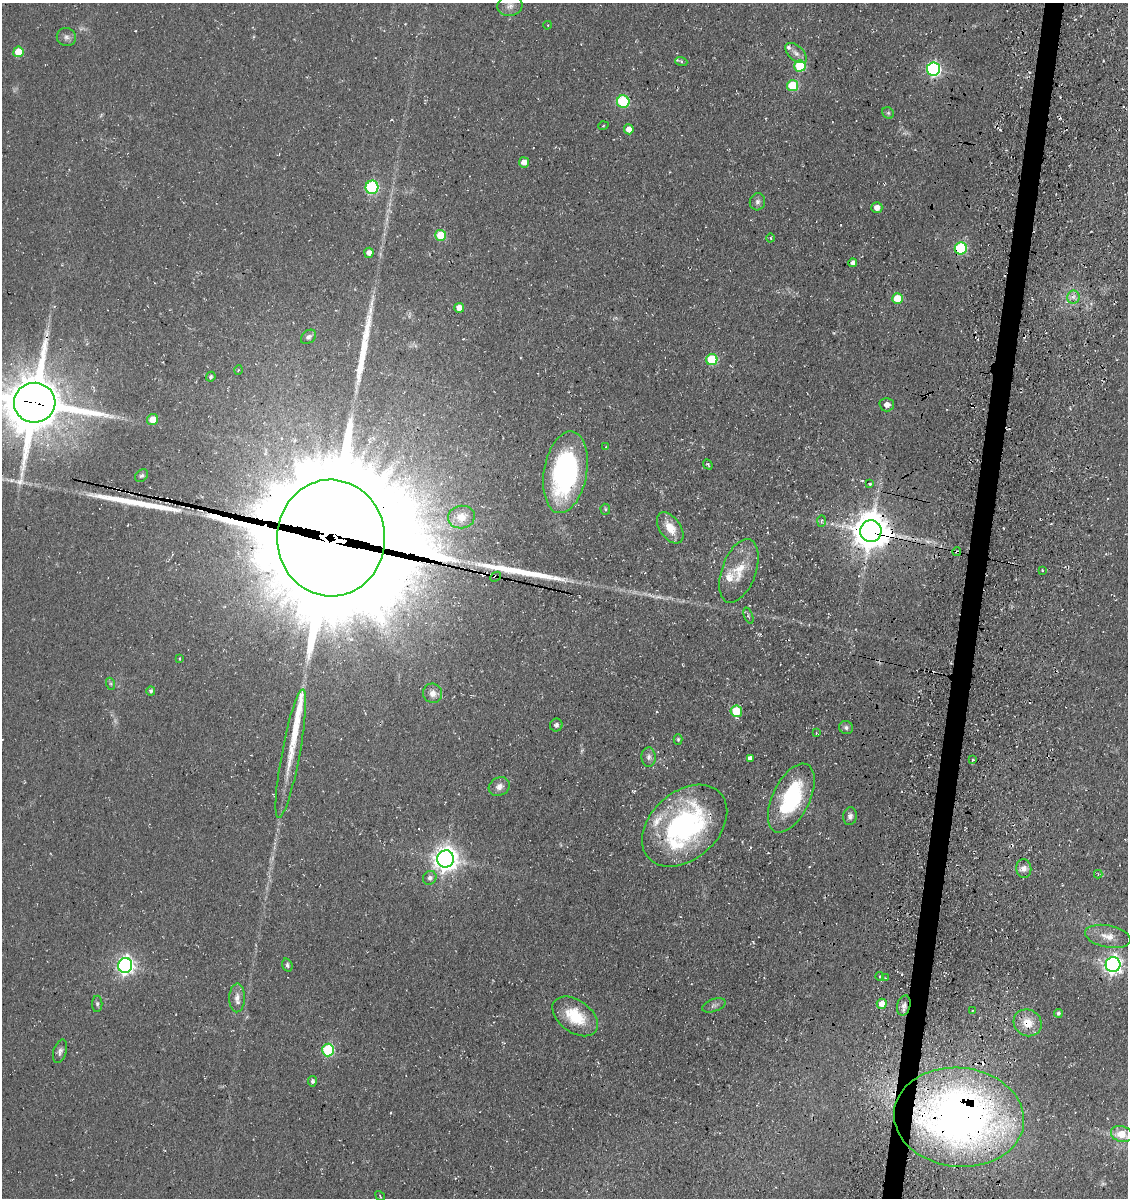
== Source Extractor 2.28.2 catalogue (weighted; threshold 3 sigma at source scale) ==
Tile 10 of 4 x 4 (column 2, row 3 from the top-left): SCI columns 1476-2601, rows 1346-2541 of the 5093 x 5080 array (HDU 1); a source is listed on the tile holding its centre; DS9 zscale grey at full resolution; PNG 1130 x 1200 px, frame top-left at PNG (2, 3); each listed source drawn as its Kron ellipse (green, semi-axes under 4 px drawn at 4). Shown black and unused: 2% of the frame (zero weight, under 3 of 4 exposures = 11% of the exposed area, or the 3 px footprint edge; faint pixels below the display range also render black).
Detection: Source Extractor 2.28.2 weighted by HDU 2 'WHT'; one run over the whole footprint, this tile lists its part. Background 0.068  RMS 0.009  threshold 0.0407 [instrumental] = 3 sigma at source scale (4.5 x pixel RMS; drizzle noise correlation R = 1.50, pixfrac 1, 0.05/0.05 arcsec/px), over >= 5 px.
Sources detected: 112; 4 too faint to see at this stretch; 7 cosmic-ray / hot-pixel residue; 5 long thin detections or spike segments (spike, bleed or trail) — neither listed nor drawn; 6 inside a brighter listed object's ellipse — not listed separately; the other 90 listed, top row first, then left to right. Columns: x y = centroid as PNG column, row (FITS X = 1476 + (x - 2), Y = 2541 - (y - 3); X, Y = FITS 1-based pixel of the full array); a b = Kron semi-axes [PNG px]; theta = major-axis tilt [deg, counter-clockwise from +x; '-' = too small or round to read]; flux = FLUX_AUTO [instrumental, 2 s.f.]
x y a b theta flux
510 6 12 10 7 6.5
548 25 4 3 - 0.56
66 37 10 9 - 3.7
18 52 5 5 - 19
796 53 13 7 -42 4.7
681 61 6 4 -19 1.2
800 66 6 5 - 50
933 69 6 6 - 170
793 86 5 5 - 38
623 102 6 6 - 76
888 113 6 5 - 1.5
603 126 5 3 - 0.7
629 129 5 5 - 7.5
524 162 5 5 - 5.8
372 187 6 6 - 100
757 202 8 7 - 3.1
877 208 5 5 - 5.5
441 235 5 5 - 34
771 238 4 3 - 0.73
961 248 6 6 - 93
369 253 5 4 - 5.8
853 263 4 3 - 3.1
1073 297 6 6 - 3.6
897 299 5 5 - 19
459 308 5 5 - 7.1
308 337 8 6 40 2.9
712 359 5 5 - 46
238 370 5 3 - 0.73
211 377 5 4 - 1.8
35 403 21 20 - 6100
887 405 7 7 - 5.3
152 420 6 5 - 12
606 447 3 2 - 0.66
708 465 5 3 - 1.3
565 472 41 21 80 160
142 476 7 5 40 2
870 484 3 3 - 1.1
605 509 5 5 - 1.3
461 517 13 11 10 9.1
821 521 6 4 88 1.4
670 528 18 10 -54 14
871 531 11 10 - 2200
331 538 58 54 -88 52000
957 552 4 3 - 1.9
1042 570 3 2 - 0.6
739 571 33 17 70 23
495 577 6 3 43 6.5
748 616 8 3 -69 1.2
180 659 3 2 - 0.71
111 684 6 4 -72 1.3
151 691 4 4 - 1.7
433 693 10 9 - 6
736 711 6 6 - 26
556 725 6 6 - 2.5
846 728 7 6 - 2.4
816 733 3 3 - 0.75
678 739 5 4 - 1.2
291 754 65 9 79 27
649 757 10 7 -88 3.5
750 758 4 4 - 3.1
973 760 3 2 - 0.88
499 787 11 9 28 5.6
791 798 37 18 64 82
850 816 9 6 82 3.1
685 826 48 33 42 160
445 859 8 8 - 810
1024 869 9 7 -84 4.7
1098 874 4 4 - 1
430 878 7 6 - 3.2
1108 936 23 11 -11 11
125 965 7 7 - 320
287 965 7 5 -73 2
1113 965 7 7 - 370
880 976 4 3 - 1.2
885 978 4 3 - 1.1
237 998 14 8 88 6.2
97 1004 8 5 -90 1.8
882 1004 5 5 - 8.4
714 1005 12 6 19 3
904 1005 10 6 77 4.2
972 1010 2 2 - 0.65
1058 1013 4 4 - 1.7
575 1016 26 16 -36 32
1028 1023 14 13 - 13
328 1050 6 6 - 74
60 1051 12 6 74 3.3
312 1081 5 4 - 2.1
959 1117 65 49 -6 670
1122 1134 11 8 -17 15
380 1196 5 3 - 0.99
Overlapping masked pixels (flux is a lower limit): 9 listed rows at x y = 961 248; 35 403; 871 531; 331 538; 957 552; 495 577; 904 1005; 1028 1023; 959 1117
Isophote crosses this tile's border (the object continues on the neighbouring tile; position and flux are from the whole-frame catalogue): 2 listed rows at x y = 35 403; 1122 1134